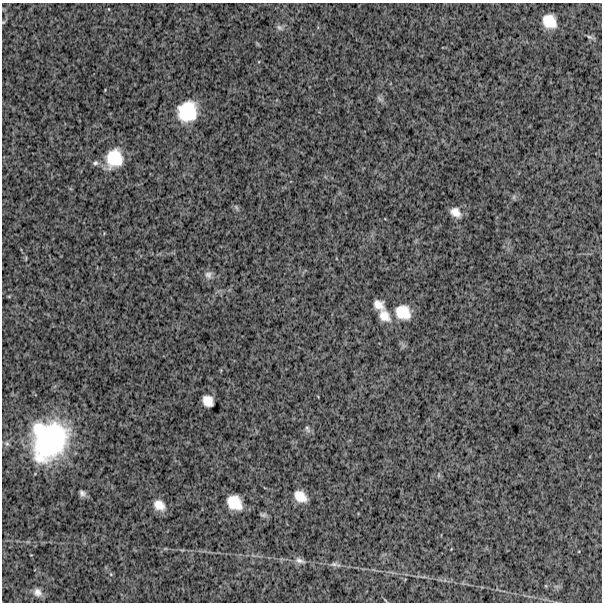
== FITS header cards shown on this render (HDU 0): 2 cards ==
NAXIS1  =                  600
NAXIS2  =                  600

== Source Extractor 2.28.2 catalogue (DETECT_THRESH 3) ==
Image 600 x 600 px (HDU 0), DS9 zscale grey, 1 PNG px = 1 image px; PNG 604 x 604 px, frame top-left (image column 1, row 600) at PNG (2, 3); no overlay
Background 1320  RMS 260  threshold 784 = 3 sigma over >= 5 px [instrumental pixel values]
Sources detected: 27; all 27 listed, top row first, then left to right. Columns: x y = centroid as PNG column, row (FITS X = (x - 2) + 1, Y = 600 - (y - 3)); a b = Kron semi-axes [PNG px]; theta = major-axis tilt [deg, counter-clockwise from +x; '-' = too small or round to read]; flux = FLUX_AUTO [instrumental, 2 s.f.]
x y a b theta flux
549 21 13 11 -47 3.5e+05
279 28 9 6 -39 5.3e+04
589 37 9 5 -26 3.9e+04
379 99 12 4 -45 4.7e+04
187 111 20 18 65 7.8e+05
114 158 20 17 75 6.1e+05
95 163 8 6 8 4.9e+04
514 197 7 4 89 2.7e+04
236 207 9 4 -55 3.4e+04
456 212 14 10 -38 1.6e+05
208 275 10 9 - 8.7e+04
379 305 15 10 -37 1.6e+05
403 312 16 14 -36 4.0e+05
384 316 17 12 -46 2.3e+05
208 401 10 8 -49 2.0e+05
307 429 11 5 -69 5.0e+04
49 440 40 34 67 3.0e+06
439 475 6 4 71 2.3e+04
82 493 7 6 - 6.2e+04
300 496 15 10 -37 2.5e+05
234 503 14 11 -44 4.2e+05
159 505 12 9 -37 2.0e+05
263 515 8 5 -7 3.9e+04
300 561 15 7 -18 9.0e+04
334 564 11 6 -7 5.7e+04
111 574 5 3 - 1.7e+04
37 592 11 9 -41 1.1e+05